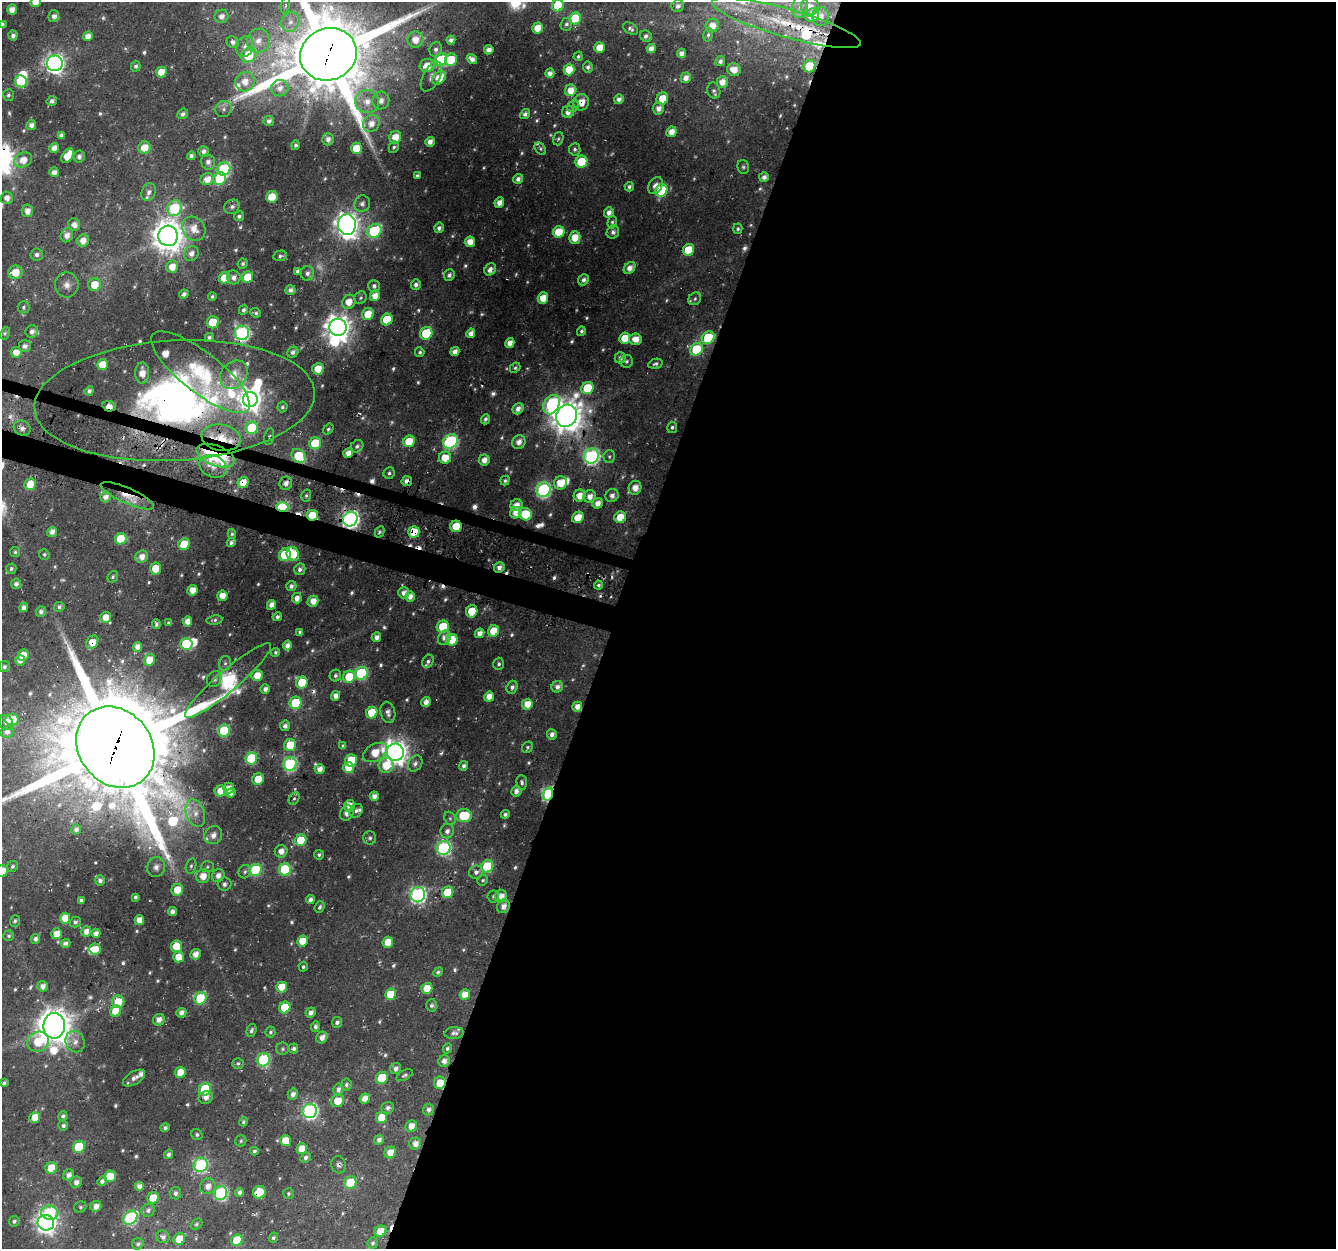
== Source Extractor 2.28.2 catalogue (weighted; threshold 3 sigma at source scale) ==
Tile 12 of 4 x 4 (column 4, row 3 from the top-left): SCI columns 4035-5368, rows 1574-2820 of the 5393 x 5592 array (HDU 1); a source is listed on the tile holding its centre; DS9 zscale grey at full resolution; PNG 1338 x 1251 px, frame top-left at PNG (2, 2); each listed source drawn as its Kron ellipse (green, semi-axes under 4 px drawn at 4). Shown black and unused: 56% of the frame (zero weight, under 3 of 4 exposures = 4% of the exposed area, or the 3 px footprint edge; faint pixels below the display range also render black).
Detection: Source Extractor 2.28.2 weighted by HDU 2 'WHT'; one run over the whole footprint, this tile lists its part. Background 0.0137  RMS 0.0041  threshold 0.0186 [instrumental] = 3 sigma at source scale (4.5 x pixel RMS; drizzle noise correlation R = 1.50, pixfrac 1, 0.0396/0.0396 arcsec/px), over >= 5 px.
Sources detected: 668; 25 too faint to see at this stretch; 5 inside a brighter object's white glare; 20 cosmic-ray / hot-pixel residue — neither listed nor drawn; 19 inside a brighter listed object's ellipse — not listed separately; of the other 599, all 500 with FLUX_AUTO >= 0.811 (the completeness limit of this list) listed and drawn (99 fainter detections not listed), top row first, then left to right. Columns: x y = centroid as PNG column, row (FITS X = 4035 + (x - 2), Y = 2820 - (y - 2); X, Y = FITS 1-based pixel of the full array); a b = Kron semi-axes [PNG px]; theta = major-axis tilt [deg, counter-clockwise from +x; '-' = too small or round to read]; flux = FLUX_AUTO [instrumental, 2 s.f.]
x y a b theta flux
36 2 5 5 - 5.3
285 6 8 4 79 1
558 6 6 5 - 20
678 6 6 6 - 1.8
810 6 9 9 - 3.8
800 7 11 7 77 2.9
12 10 5 5 - 3.9
812 15 7 6 - 9.8
53 16 6 5 - 1.7
221 16 7 6 - 2.8
821 16 9 8 - 4
575 18 6 5 - 22
290 22 10 8 61 3.8
786 23 77 14 -16 35
2 24 4 3 - 1.1
566 24 6 5 - 1.1
712 26 7 6 - 5
538 28 5 5 - 7.8
630 29 8 5 -32 1.2
708 35 7 5 80 1.1
13 36 5 4 - 1.9
88 36 5 4 - 3.8
646 36 6 5 - 1.7
415 40 8 8 - 5.4
451 40 4 4 - 2.1
258 41 12 11 - 6.2
233 42 6 5 - 2.1
245 46 10 9 - 3.2
599 47 5 5 - 6.6
651 48 5 4 - 3.4
436 49 7 6 - 1.7
489 50 5 4 - 2.3
681 53 5 4 - 2.7
328 54 29 26 22 6600
249 55 8 7 - 17
578 56 5 4 - 0.91
472 59 5 4 - 2.8
441 60 6 6 - 42
451 60 6 6 - 18
720 61 5 5 - 1.6
55 63 8 8 - 240
136 66 5 4 - 1.3
427 66 7 6 - 7.4
809 66 6 5 - 19
588 67 5 5 - 1.4
569 70 6 5 - 9.4
734 70 7 6 - 4.2
161 72 5 5 - 6.9
550 73 5 4 - 2.3
431 77 16 8 61 2.9
439 78 8 5 43 8.3
686 78 5 5 - 3.3
21 81 6 6 - 26
245 82 10 9 - 5.8
722 82 6 5 - 4.3
280 88 8 8 - 3.2
571 90 6 5 - 6.5
714 90 8 6 -74 1.3
8 95 6 5 - 0.99
619 99 5 4 - 2.4
662 99 6 5 - 8.8
52 101 5 5 - 1.6
367 101 12 11 - 5.7
381 101 9 8 - 3.6
581 102 8 7 - 4.9
573 106 6 5 - 0.83
658 108 6 5 - 3.1
223 109 8 7 - 1.9
568 112 6 6 - 3
183 114 6 5 - 1.3
525 114 5 4 - 1.7
269 121 5 5 - 1.8
371 124 9 8 - 4.9
31 125 5 5 - 2.7
671 132 5 5 - 4.7
61 135 4 4 - 1.8
395 137 6 5 - 7.6
328 139 6 5 - 2.2
558 139 7 5 72 0.85
430 142 5 4 - 2.9
295 145 5 4 - 1.1
394 147 6 5 - 0.98
54 148 5 4 - 3.1
144 148 6 6 - 8.2
356 148 6 5 - 13
540 149 7 5 -49 0.94
575 149 6 5 - 1.2
203 151 5 5 - 2.1
68 156 8 5 58 9.9
79 156 6 5 - 1.7
191 156 4 4 - 1.5
23 160 9 7 27 6.1
208 162 8 7 - 2.2
581 162 6 6 - 18
743 167 7 5 -72 0.9
224 169 7 6 - 57
54 172 5 4 - 3.1
417 175 4 3 - 0.97
764 177 5 5 - 2.2
207 179 7 6 - 4.7
220 179 6 6 - 24
518 179 5 5 - 2.3
655 185 9 6 52 2.5
629 187 4 4 - 1.3
661 190 6 5 - 30
149 192 9 7 68 2.1
272 197 6 5 - 11
7 198 6 6 - 3
499 203 5 4 - 3.4
362 204 8 7 - 2.2
232 207 8 6 31 1.6
174 208 8 7 - 39
27 211 6 5 - 3.4
609 212 5 5 - 2.8
239 216 5 5 - 1.2
612 222 6 4 75 0.85
74 224 6 6 - 2.8
347 225 10 9 - 420
439 228 5 4 - 1.9
194 229 13 11 -53 5.8
738 229 5 4 - 1.1
374 231 8 6 38 41
559 232 6 5 - 13
613 232 7 6 - 1.5
67 235 7 6 - 3.1
168 236 10 10 - 810
575 237 6 6 - 6.9
83 240 6 5 - 4.5
470 242 5 5 - 5.9
688 250 6 5 - 14
191 253 8 7 - 3
37 254 6 6 - 1.5
280 256 7 5 12 1
243 264 5 5 - 1.1
172 267 6 6 - 6.1
630 268 7 5 50 3.3
490 269 6 5 - 2.1
298 271 4 4 - 1.6
15 272 7 7 - 8.1
307 273 7 6 - 1.8
449 275 6 5 - 1.6
234 277 7 6 - 2.5
248 277 6 5 - 13
224 278 6 5 - 8.7
583 280 6 5 - 1.4
416 284 5 5 - 1.8
67 285 12 11 - 3.7
95 285 6 6 - 9.2
374 286 6 6 - 1.6
290 290 5 5 - 2
184 294 5 4 - 2
212 296 4 4 - 0.88
375 296 5 5 - 5
360 298 7 6 - 0.93
543 298 6 5 - 6.6
695 299 7 5 49 1.2
349 302 7 6 - 5.7
23 307 6 6 - 1.1
243 310 5 4 - 1.3
256 313 5 4 - 1
368 314 6 5 - 8.8
387 320 6 5 - 18
213 322 6 6 - 13
338 327 9 8 - 520
32 331 6 6 - 2.1
581 331 5 4 - 1.1
5 333 6 4 63 1
242 333 7 7 - 100
426 333 6 5 - 22
471 333 5 4 - 3
209 337 4 4 - 1.2
625 338 5 5 - 8.7
708 338 7 6 - 25
635 339 6 6 - 4.8
510 343 5 4 - 3.8
25 346 6 6 - 2.1
696 349 7 6 - 22
16 352 5 5 - 5.7
293 352 6 5 - 1.6
420 352 5 4 - 0.95
455 352 5 4 - 3
620 358 5 5 - 2
626 361 6 6 - 1.1
655 364 7 5 13 1.1
102 365 5 5 - 11
515 368 6 4 43 0.86
318 369 6 5 - 6.5
201 372 61 20 -38 29
142 373 10 7 -90 4.9
234 375 16 12 49 7.7
587 388 6 6 - 18
89 391 4 4 - 1.7
250 399 7 7 - 330
174 400 140 60 3 300
551 405 10 7 60 56
109 406 7 5 -15 5.9
282 407 5 5 - 0.98
518 409 6 5 - 2.8
567 416 11 10 - 880
485 419 5 3 - 1.2
672 427 5 5 - 0.97
22 428 9 7 -25 2.7
252 428 6 6 - 23
328 429 6 4 54 0.86
269 437 8 4 78 1.1
221 438 20 13 -11 11
409 441 6 5 - 13
450 441 8 6 43 71
519 442 7 6 - 3.4
315 443 6 5 - 19
357 446 7 5 43 1.4
348 453 5 4 - 4
216 456 20 10 -20 61
299 456 8 6 -44 22
591 456 8 7 - 100
609 456 6 6 - 1
445 458 6 6 - 8.4
484 460 6 5 - 3.9
213 466 14 11 -26 4.3
389 473 6 5 - 1
407 481 5 5 - 3.1
505 481 5 4 - 0.99
243 482 6 5 - 6.6
286 483 7 6 - 2.9
560 483 7 6 - 8.2
30 484 6 5 - 8.6
635 488 7 6 - 4.5
543 490 7 7 - 89
612 495 7 6 - 2.2
127 496 29 7 -24 7.6
306 496 6 5 - 0.95
579 496 6 6 - 5.8
590 496 6 6 - 4.1
105 497 5 5 - 2.7
598 503 5 5 - 4.2
516 505 6 6 - 4.1
282 507 6 4 0 41
516 513 6 5 - 5.5
525 514 7 6 - 17
312 515 6 5 - 12
578 517 6 5 - 8.6
620 517 6 5 - 10
350 519 7 7 - 190
456 526 6 5 - 10
52 532 5 4 - 3.2
380 532 6 4 62 0.96
414 532 6 5 - 13
232 534 5 4 - 0.84
121 539 6 5 - 15
231 543 4 4 - 1.4
184 544 6 5 - 11
15 552 5 5 - 0.89
44 554 5 5 - 0.96
293 554 7 6 - 13
285 555 6 5 - 21
142 557 7 6 - 3.7
499 567 5 5 - 2.5
156 568 6 5 - 7.8
11 569 5 5 - 0.96
300 569 6 5 - 1.6
113 577 6 5 - 0.95
16 584 5 5 - 2.1
598 585 4 4 - 1.3
291 586 5 5 - 1.9
192 590 5 5 - 4.9
404 593 5 5 - 2.8
222 596 5 5 - 4.9
410 596 5 5 - 3.4
297 598 5 5 - 3.3
313 601 5 5 - 5
271 605 5 4 - 3.3
24 607 5 4 - 2.3
59 607 5 5 - 1.3
41 611 5 5 - 1.8
472 611 6 5 - 11
106 617 6 5 - 5.1
277 617 5 4 - 1.3
214 620 8 4 9 0.94
188 621 5 4 - 4.4
169 623 4 3 - 0.98
156 624 5 3 - 1
443 627 6 6 - 16
494 631 6 5 - 10
300 632 4 4 - 1.4
480 633 5 4 - 3.2
376 637 5 4 - 2.6
444 638 7 6 - 3
452 640 6 5 - 14
92 642 7 5 59 4.8
186 644 6 6 - 31
287 646 5 4 - 3
137 647 5 4 - 3.3
275 652 4 4 - 0.95
23 655 6 5 - 8.6
20 660 5 5 - 2.7
149 660 6 5 - 6.8
428 661 7 5 60 1.2
225 663 7 6 - 1.2
499 664 6 5 - 1.1
4 667 5 5 - 1.1
361 673 6 6 - 49
257 675 6 5 - 6.4
335 675 6 5 - 1.2
349 677 6 6 - 13
214 679 8 7 - 1.6
228 681 56 10 41 140
302 682 6 5 - 13
512 687 6 5 - 1.6
557 687 6 5 - 2.3
265 689 5 4 - 2.2
336 696 5 4 - 2.9
489 697 5 5 - 5.1
426 702 5 4 - 2.7
296 703 6 6 - 26
527 704 5 5 - 6.1
577 707 5 4 - 3.7
388 712 10 7 -76 2.3
372 713 6 5 - 15
12 719 7 6 - 15
6 722 8 6 -51 2
285 726 5 5 - 2.3
224 731 6 5 - 30
7 732 6 6 - 2.3
552 735 5 5 - 2.2
290 745 6 6 - 11
343 746 4 3 - 1.1
115 747 43 36 -51 9700
527 747 6 5 - 0.91
375 752 13 8 30 9
395 752 8 8 - 460
251 758 6 5 - 31
351 760 6 6 - 17
415 763 8 6 57 1.8
290 764 7 6 - 72
386 765 7 7 - 9.7
464 766 5 4 - 1.5
348 768 5 5 - 9.8
320 769 5 5 - 3.2
258 779 6 5 - 10
522 782 7 5 -86 1.2
229 788 5 5 - 4.7
221 791 6 5 - 6.8
516 791 5 5 - 2.4
231 793 5 4 - 2.2
548 794 6 5 - 79
374 796 4 4 - 3.3
294 798 7 5 62 0.89
349 806 6 5 - 5
356 811 7 6 - 1.3
195 813 14 9 -71 4.3
347 813 8 6 62 2.1
505 814 4 4 - 1.3
464 816 8 6 5 18
450 818 7 5 -68 0.94
76 829 5 5 - 1.9
447 831 7 6 - 2.3
213 835 9 8 - 3.3
370 838 7 6 - 1.2
301 840 6 5 - 15
444 848 7 6 - 79
281 851 6 6 - 3
319 855 5 4 - 1
12 866 6 5 - 1.1
191 866 8 5 75 1.1
487 866 6 6 - 30
156 867 10 9 - 2.7
207 867 7 5 1 0.87
285 869 6 6 - 35
256 870 6 5 - 35
2 871 6 6 - 8.3
245 872 7 6 - 1.1
476 872 7 6 - 2.2
203 876 7 6 - 5.1
218 876 7 6 - 2.9
100 880 5 5 - 1.7
483 880 5 5 - 0.83
224 884 7 6 - 1.4
177 890 6 5 - 8.2
448 892 6 5 - 18
418 895 7 7 - 110
493 896 6 6 - 0.94
501 896 6 6 - 4.2
135 897 4 3 - 1
81 900 4 4 - 1.4
310 900 4 4 - 2
503 906 7 6 - 2.9
320 907 6 5 - 1.1
172 911 4 4 - 2.2
65 918 5 5 - 6.6
139 920 5 5 - 4.4
15 921 6 5 - 0.92
75 922 5 5 - 1.3
86 932 5 5 - 3.6
96 933 4 4 - 3.1
57 934 5 5 - 5
9 936 5 5 - 1
35 939 5 4 - 1.7
302 941 6 5 - 6.7
388 942 5 5 - 7.5
65 943 5 4 - 1.8
176 946 6 5 - 9
95 949 6 5 - 6.3
195 954 5 5 - 3.9
179 957 5 5 - 7.8
303 967 5 4 - 0.84
438 972 5 4 - 0.94
43 986 5 5 - 2.7
282 987 5 5 - 8.5
427 988 5 5 - 7.2
390 994 6 5 - 10
465 995 5 5 - 6.3
201 998 6 5 - 30
118 1002 6 6 - 9.4
432 1005 6 5 - 1.2
285 1007 6 5 - 14
116 1011 6 5 - 9.5
181 1013 5 4 - 2.5
311 1013 5 4 - 2.3
159 1020 6 5 - 2.8
337 1022 5 5 - 1.7
54 1026 13 11 -88 990
315 1027 5 4 - 1.4
251 1030 6 4 73 1.2
270 1032 5 5 - 0.88
454 1033 9 6 4 1.7
322 1038 6 5 - 3.1
38 1042 11 10 - 19
75 1042 11 9 -64 3.1
293 1048 5 5 - 1.4
447 1048 5 4 - 0.95
282 1049 6 6 - 0.91
263 1060 6 6 - 46
444 1061 6 5 - 2.6
238 1063 6 5 - 0.99
396 1069 6 5 - 2.1
180 1072 5 5 - 7.1
404 1075 9 5 30 0.95
134 1078 12 6 31 2.7
382 1078 6 5 - 18
4 1083 4 3 - 1.2
440 1083 6 6 - 7.3
346 1085 6 5 - 1.1
205 1089 6 6 - 28
338 1089 6 5 - 1.9
293 1094 6 5 - 2.5
206 1097 7 6 - 2.6
365 1099 5 5 - 4.5
337 1101 7 6 - 7.6
388 1108 6 5 - 1.6
429 1109 6 5 - 1.8
310 1111 7 7 - 110
63 1116 5 4 - 1.3
35 1117 6 5 - 7.1
382 1118 6 5 - 9.6
243 1122 5 4 - 0.94
63 1126 5 5 - 1.3
411 1126 6 5 - 4.6
165 1128 4 4 - 1.3
197 1134 6 5 - 1
379 1140 5 4 - 2
241 1141 5 5 - 0.81
286 1141 5 5 - 10
415 1143 6 6 - 3.2
79 1147 6 5 - 24
302 1149 5 5 - 7.2
254 1151 4 4 - 1.1
390 1152 6 5 - 5.2
168 1154 5 4 - 1.4
305 1158 6 5 - 1.6
201 1165 7 7 - 67
338 1165 9 7 -74 1.5
51 1168 6 5 - 12
68 1175 6 5 - 2.5
110 1176 6 5 - 15
102 1181 5 4 - 1.5
76 1182 6 5 - 2.6
350 1183 6 6 - 20
139 1186 4 4 - 2.8
208 1186 8 7 - 3.8
240 1192 4 4 - 1.9
259 1192 6 6 - 12
175 1193 6 5 - 1.6
221 1193 7 6 - 62
289 1194 5 5 - 0.83
153 1198 6 5 - 8.9
96 1206 6 5 - 3
80 1207 6 5 - 0.83
148 1210 7 6 - 1.6
50 1213 8 7 - 38
130 1218 8 6 44 60
14 1221 5 5 - 1.3
46 1223 8 8 - 270
196 1224 6 4 40 0.83
380 1231 6 5 - 6.5
163 1237 7 6 - 1.9
273 1238 5 4 - 1
179 1239 6 5 - 8.8
237 1240 6 5 - 21
373 1243 5 5 - 1
138 1244 6 5 - 1.3
Overlapping masked pixels (flux is a lower limit): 31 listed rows (the first 20) at x y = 786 23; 328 54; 55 63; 809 66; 581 102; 242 333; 708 338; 201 372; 174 400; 109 406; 567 416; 221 438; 216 456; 299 456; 407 481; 243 482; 127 496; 282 507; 312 515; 350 519
Isophote crosses this tile's border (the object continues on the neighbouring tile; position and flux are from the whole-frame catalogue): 6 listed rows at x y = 36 2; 558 6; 2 24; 328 54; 115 747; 2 871